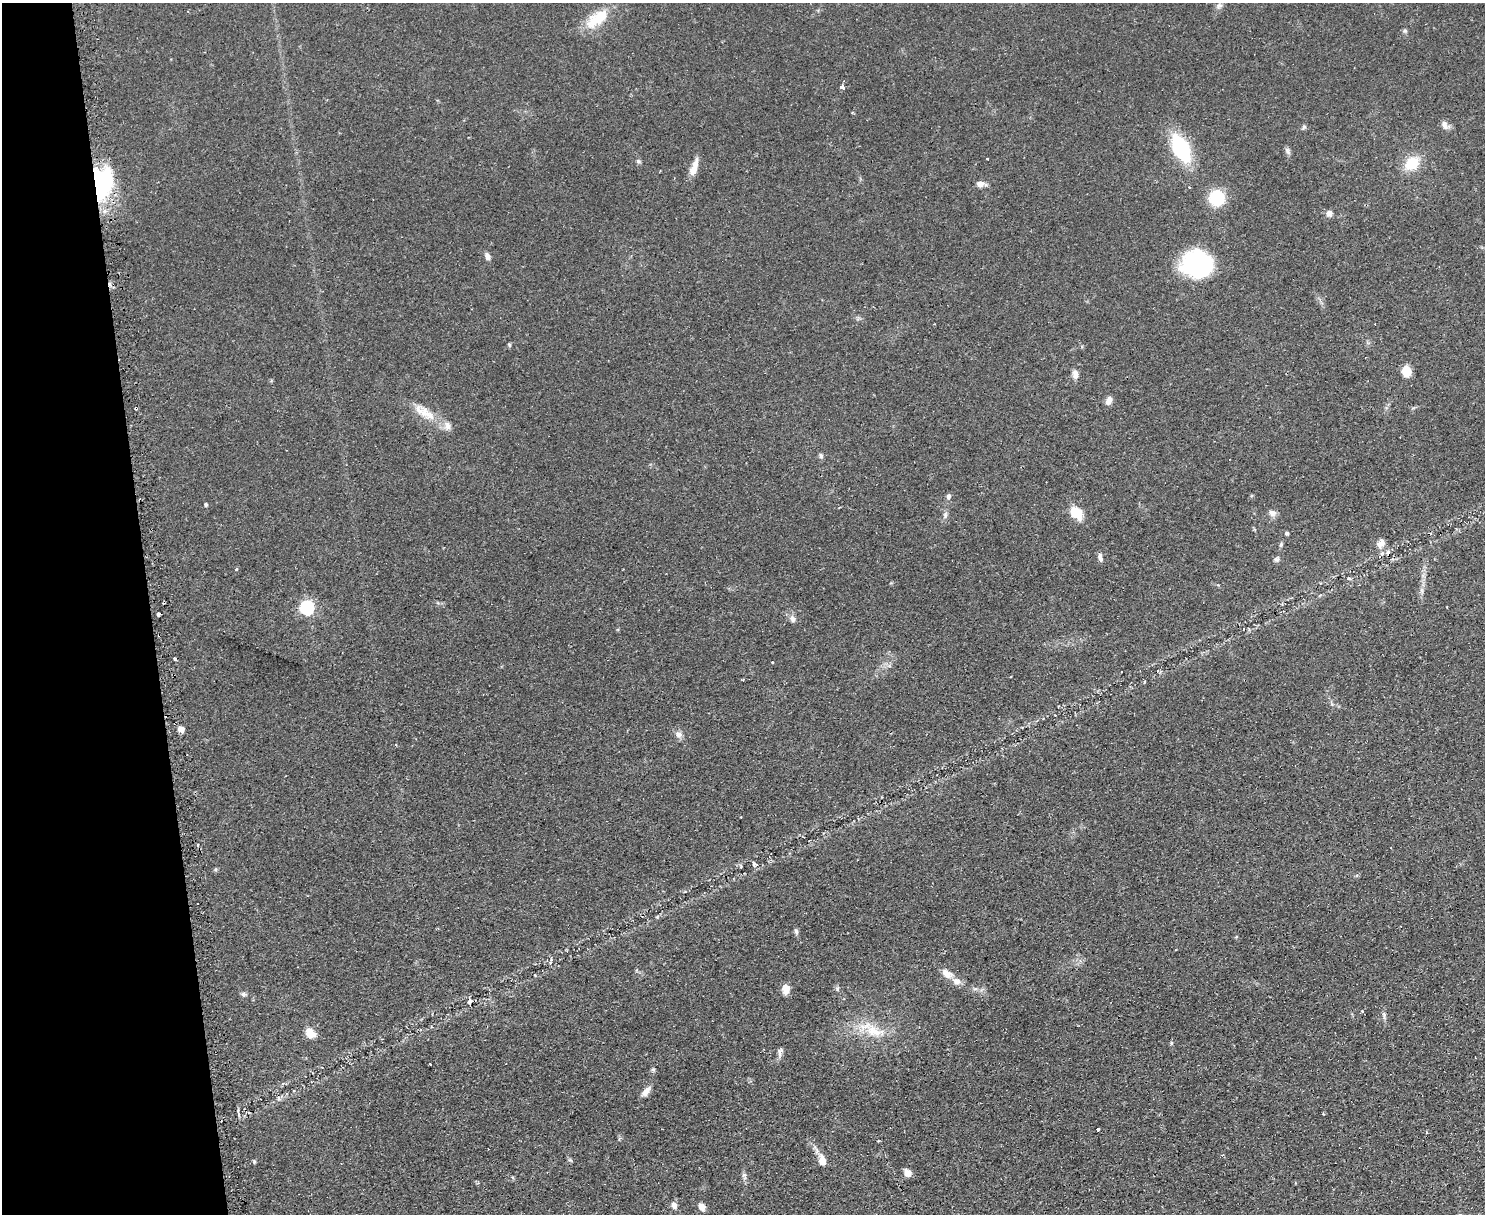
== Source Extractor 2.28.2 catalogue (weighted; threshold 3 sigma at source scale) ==
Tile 4 of 3 x 4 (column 1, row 2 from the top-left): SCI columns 159-1641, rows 2454-3665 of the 4880 x 4907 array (HDU 1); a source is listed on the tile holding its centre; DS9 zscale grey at full resolution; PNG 1487 x 1216 px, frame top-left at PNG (2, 3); no overlay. Shown black and unused: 10% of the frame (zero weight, under 2 of 3 exposures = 4% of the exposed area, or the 3 px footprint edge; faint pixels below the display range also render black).
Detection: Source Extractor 2.28.2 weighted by HDU 2 'WHT'; one run over the whole footprint, this tile lists its part. Background 0.0901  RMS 0.0079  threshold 0.0357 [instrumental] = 3 sigma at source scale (4.5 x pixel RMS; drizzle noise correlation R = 1.50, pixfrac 1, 0.05/0.05 arcsec/px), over >= 5 px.
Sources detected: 83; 7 cosmic-ray / hot-pixel residue — not listed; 3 inside a brighter listed object's ellipse — not listed separately; the other 73 listed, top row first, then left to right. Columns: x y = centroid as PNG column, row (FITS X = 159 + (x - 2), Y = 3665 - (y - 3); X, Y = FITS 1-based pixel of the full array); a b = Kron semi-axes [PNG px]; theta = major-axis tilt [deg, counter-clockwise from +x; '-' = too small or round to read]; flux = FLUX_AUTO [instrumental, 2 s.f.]
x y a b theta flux
1219 6 8 7 - 2.5
597 19 37 18 33 24
1405 31 6 5 - 1.4
842 87 4 3 - 9.3
852 113 4 3 - 0.74
1445 125 12 8 -50 4.3
1304 127 6 5 - 1.4
1181 148 27 14 -63 73
1287 151 11 5 -61 2.3
987 159 2 2 - 0.75
638 161 6 6 - 1.6
1412 163 17 13 41 21
694 168 22 7 71 9.2
101 184 31 19 85 99
980 184 9 6 -4 5.4
1189 187 3 3 - 0.86
1217 198 13 12 - 41
1329 213 8 7 - 3.6
488 256 9 6 -64 3.5
1197 264 28 23 0 110
509 345 5 4 - 1.2
1407 372 11 9 -82 11
1075 374 13 7 -80 4.2
1109 401 10 7 57 4.2
136 408 3 2 - 1.3
426 413 32 12 -41 17
821 456 7 6 - 2
948 496 8 6 70 2.3
206 504 4 4 - 1.3
1077 513 14 10 -42 18
1272 513 10 8 -20 3.7
945 515 8 5 -84 2.2
1287 533 4 4 - 1.4
1381 543 12 8 56 4.9
1388 552 6 5 - 1.8
1100 557 11 5 -78 3.1
1276 559 8 6 14 2
236 569 4 3 - 1
307 607 7 6 - 170
159 614 4 3 - 3.9
793 619 8 7 - 3.7
174 658 3 3 - 1.4
181 729 7 6 - 4.8
678 734 11 8 -29 3.8
198 845 4 3 - 1.8
754 864 7 5 -82 1.8
796 931 8 5 -74 1.7
1236 937 5 3 - 0.68
551 961 10 2 75 1.2
947 974 16 9 -29 7.1
786 989 11 8 -89 7.2
837 989 7 5 -70 1.6
243 994 7 5 -16 1.8
470 1001 6 5 - 2.5
1362 1011 4 4 - 0.88
1384 1015 14 4 -83 2.4
874 1031 33 16 -20 25
310 1033 12 9 -42 10
1171 1043 6 4 90 1
780 1052 15 6 74 3.1
653 1070 6 5 - 1.4
646 1091 14 6 49 5.1
279 1098 8 4 -71 1.9
1323 1113 3 2 - 1.2
1098 1130 3 3 - 7
1426 1132 4 3 - 1.3
619 1139 6 3 72 1.1
822 1160 15 9 -74 7.3
254 1162 5 4 - 1
908 1173 9 7 -46 4.8
744 1175 7 4 0 1.5
674 1205 9 7 -64 3.8
702 1207 8 6 -55 5.3
Overlapping masked pixels (flux is a lower limit): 3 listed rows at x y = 101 184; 136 408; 159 614